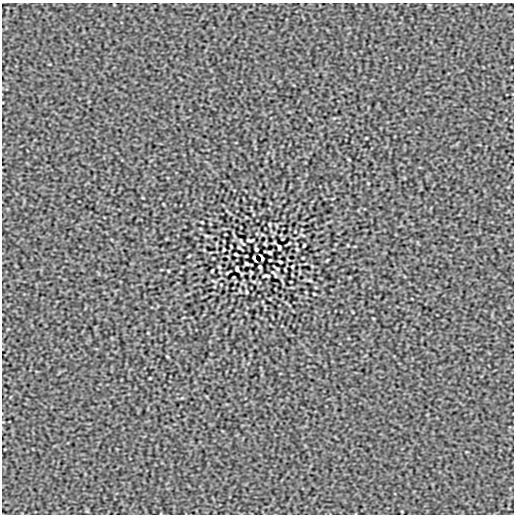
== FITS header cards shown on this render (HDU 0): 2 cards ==
NAXIS1  =                  512
NAXIS2  =                  512

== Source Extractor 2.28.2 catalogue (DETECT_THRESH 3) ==
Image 512 x 512 px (HDU 0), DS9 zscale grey, 1 PNG px = 1 image px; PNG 516 x 516 px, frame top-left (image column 1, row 512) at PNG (2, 3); no overlay
Background 2.23e-07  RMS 1.4e-04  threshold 4.13e-04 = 3 sigma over >= 5 px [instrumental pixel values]
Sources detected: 28; all 28 listed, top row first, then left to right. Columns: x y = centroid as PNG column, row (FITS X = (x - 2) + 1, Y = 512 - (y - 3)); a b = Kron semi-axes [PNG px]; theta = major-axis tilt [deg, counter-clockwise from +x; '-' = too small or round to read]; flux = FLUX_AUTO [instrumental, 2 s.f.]
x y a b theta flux
349 160 4 2 - 0.0067
202 222 3 2 - 0.0068
270 224 4 2 - 0.0091
250 240 7 2 3 0.013
304 245 3 2 - 0.0091
239 247 3 2 - 0.0081
279 247 5 3 - 0.016
256 249 4 3 - 0.011
297 249 3 2 - 0.0081
224 250 3 2 - 0.0083
270 252 4 3 - 0.012
236 254 4 2 - 0.011
246 256 3 2 - 0.0063
254 258 6 2 -66 0.015
262 258 6 2 -66 0.015
280 262 4 2 - 0.011
246 264 4 3 - 0.012
292 266 3 2 - 0.0082
219 267 3 2 - 0.0082
260 267 4 3 - 0.011
237 269 5 3 - 0.016
212 271 3 2 - 0.0092
273 272 11 2 -36 0.013
266 276 7 2 3 0.013
310 280 6 3 -19 0.0097
246 292 4 2 - 0.0092
314 294 3 2 - 0.0068
167 356 4 2 - 0.0068